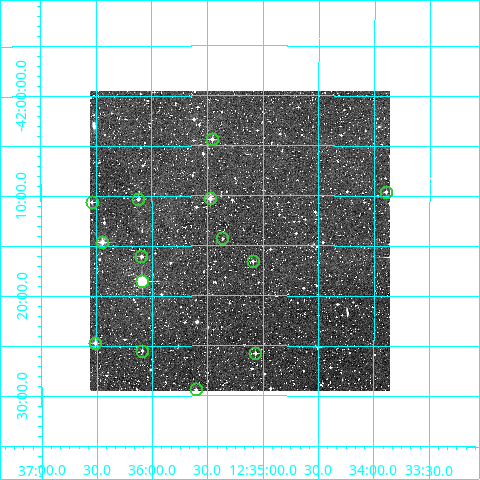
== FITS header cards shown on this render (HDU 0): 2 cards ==
NAXIS1  =                  300
NAXIS2  =                  300

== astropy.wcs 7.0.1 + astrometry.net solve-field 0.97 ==
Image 300 x 300 px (HDU 0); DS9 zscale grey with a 90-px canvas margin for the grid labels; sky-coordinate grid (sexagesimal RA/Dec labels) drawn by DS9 from the SOLVED WCS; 14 Tycho-2 reference stars matched to detected sources circled (green)
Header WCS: RA---TAN/DEC--TAN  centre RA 12:35:12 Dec -42:15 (188.80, -42.24 deg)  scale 6 arcsec/px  FOV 30.0' x 30.0'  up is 0 deg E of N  parity normal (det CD < 0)
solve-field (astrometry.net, Tycho-2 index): VERIFIED the header's WCS against the Tycho-2 star catalogue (verified at 2 index scales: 12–14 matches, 0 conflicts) and refined it, rather than solving blind
Solved WCS: RA---TAN-SIP/DEC--TAN-SIP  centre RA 12:35:12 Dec -42:15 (188.80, -42.24 deg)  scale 6 arcsec/px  FOV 30.0' x 30.0'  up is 0 deg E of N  parity normal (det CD < 0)
The solver's refit moves the header's centre by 0.36 arcsec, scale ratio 1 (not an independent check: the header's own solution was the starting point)
Tycho-2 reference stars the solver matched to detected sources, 14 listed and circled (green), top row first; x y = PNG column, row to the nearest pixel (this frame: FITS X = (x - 90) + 1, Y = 300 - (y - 91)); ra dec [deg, ICRS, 3 dp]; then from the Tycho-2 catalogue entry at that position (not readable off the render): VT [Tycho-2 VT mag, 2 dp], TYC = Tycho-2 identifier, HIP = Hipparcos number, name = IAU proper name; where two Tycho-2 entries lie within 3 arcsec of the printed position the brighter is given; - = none
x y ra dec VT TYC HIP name
212 139 188.864 -42.072 11.15 7766-1237-1 - -
386 192 188.473 -42.160 11.50 7766-1460-1 - -
210 198 188.869 -42.172 9.95 7766-116-1 - -
138 199 189.031 -42.172 10.89 7766-1128-1 - -
92 202 189.135 -42.177 11.32 7766-886-1 - -
222 238 188.840 -42.238 11.73 7766-50-1 - -
102 242 189.111 -42.244 9.91 7766-712-1 - -
141 256 189.023 -42.268 11.18 7766-1825-1 - -
253 261 188.773 -42.276 11.33 7766-1401-1 - -
142 281 189.022 -42.310 8.04 7766-1422-1 61502 -
95 343 189.128 -42.412 10.21 7766-1213-1 - -
142 351 189.022 -42.425 11.25 7766-944-1 - -
255 353 188.767 -42.429 11.03 7766-1346-1 - -
196 389 188.901 -42.490 11.38 7766-1067-1 - -